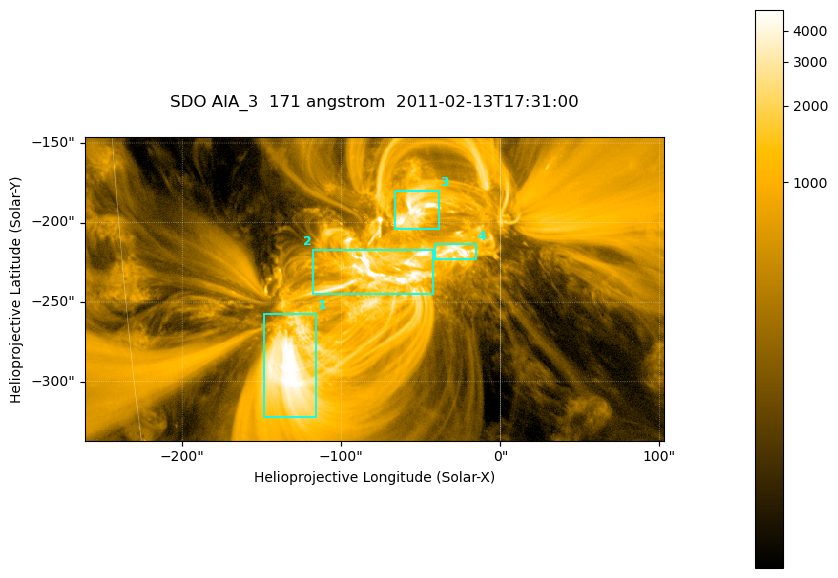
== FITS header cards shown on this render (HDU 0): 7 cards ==
TELESCOP= 'SDO     '           /
INSTRUME= 'AIA_3   '           /
WAVELNTH=                  171 /
WAVEUNIT= 'angstrom'           /
DATE-OBS= '2011-02-13T17:31:00.34' /
CTYPE1  = 'HPLN-TAN'           /
CTYPE2  = 'HPLT-TAN'           /

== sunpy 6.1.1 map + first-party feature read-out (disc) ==
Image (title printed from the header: SDO AIA_3  171 angstrom  2011-02-13T17:31:00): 607 x 318 px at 0.599 arcsec/px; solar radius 972 arcsec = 1622 px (partial field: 2.3% of the solar disc is inside the frame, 100% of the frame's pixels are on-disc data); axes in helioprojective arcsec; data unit not stated in the header (colour bar unlabelled)
Pointing: header CRPIX1/2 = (2056.06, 2043.72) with CRVAL1/2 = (0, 0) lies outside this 607 x 318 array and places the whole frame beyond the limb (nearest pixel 1.39 R_sun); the SolarSoft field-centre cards XCEN/YCEN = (-78.94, -241.7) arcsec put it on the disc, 1316 arcsec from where CRPIX/CRVAL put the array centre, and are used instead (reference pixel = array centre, CRVAL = XCEN/YCEN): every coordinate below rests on XCEN/YCEN
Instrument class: DISC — disc imager (sunpy class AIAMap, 171 A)
Bright regions (active regions / flare kernels): reference = the on-disc median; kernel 5 px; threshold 5 sigma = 1831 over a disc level ~359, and >= 1.15x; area >= 193 px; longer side >= 4 px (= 2.4 arcsec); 4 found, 4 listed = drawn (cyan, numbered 1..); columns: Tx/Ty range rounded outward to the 2 arcsec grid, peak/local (2 s.f.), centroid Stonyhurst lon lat
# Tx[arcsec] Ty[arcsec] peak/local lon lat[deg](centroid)
1 -150..-116 -322..-256 15 -9 -24
2 -118..-42 -246..-216 27 -5 -21
3 -66..-38 -204..-180 17 -3 -18
4 -42..-14 -224..-212 21 -2 -20